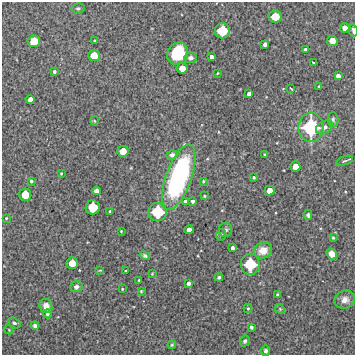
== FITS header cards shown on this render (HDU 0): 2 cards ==
NAXIS1  =                  353 /Length X axis
NAXIS2  =                  353 /Length Y axis

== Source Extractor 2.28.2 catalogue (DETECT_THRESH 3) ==
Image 353 x 353 px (HDU 0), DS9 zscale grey, 1 PNG px = 1 image px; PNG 357 x 357 px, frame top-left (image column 1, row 353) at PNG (2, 2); each listed source drawn as its Kron ellipse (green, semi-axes under 4 px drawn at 4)
Background 6280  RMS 270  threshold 800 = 3 sigma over >= 5 px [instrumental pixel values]
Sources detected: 81; all 81 listed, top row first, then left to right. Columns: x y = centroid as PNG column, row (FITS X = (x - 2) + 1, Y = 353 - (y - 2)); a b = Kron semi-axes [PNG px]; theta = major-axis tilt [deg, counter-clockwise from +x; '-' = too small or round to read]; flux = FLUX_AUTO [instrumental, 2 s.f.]
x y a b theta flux
78 8 6 5 - 3.2e+04
275 17 6 6 - 3.5e+05
345 28 5 4 - 1.4e+05
353 30 6 3 -80 4.1e+04
222 31 7 7 - 5.3e+05
34 41 6 6 - 2.5e+05
95 41 4 3 - 4.9e+04
332 41 5 5 - 2.0e+05
265 44 4 3 - 6.7e+04
305 50 4 3 - 4.4e+04
178 53 11 10 - 8.7e+05
94 56 6 5 - 2.7e+05
212 57 4 4 - 7.3e+04
190 58 6 5 - 5.0e+04
313 62 3 2 - 1.5e+04
182 68 5 5 - 1.9e+05
54 72 4 3 - 3.3e+04
218 73 3 2 - 1.2e+04
338 76 4 4 - 7.6e+04
319 86 3 3 - 1.8e+04
291 89 4 2 - 1.5e+04
249 94 4 3 - 5.6e+04
30 100 4 4 - 1.3e+05
333 119 7 5 -89 3.7e+04
94 121 5 3 - 1.4e+04
311 127 14 12 88 1.3e+06
324 127 9 6 27 6.4e+04
123 151 5 5 - 2.3e+05
172 155 5 5 - 6.9e+04
265 155 3 3 - 2.7e+04
345 161 9 3 19 2.8e+04
295 166 5 5 - 1.7e+05
61 173 2 2 - 1.5e+04
179 177 34 12 70 3.2e+06
254 177 3 3 - 2.1e+04
31 181 4 3 - 2.9e+04
203 181 4 3 - 1.7e+04
96 191 4 4 - 1.1e+05
270 191 5 5 - 1.7e+05
25 195 6 6 - 3.2e+05
204 196 4 3 - 1.7e+04
185 201 4 4 - 5.7e+04
193 201 3 3 - 4.3e+04
93 207 7 7 - 4.5e+05
110 211 3 3 - 3.1e+04
158 212 9 9 - 7.3e+05
308 215 5 4 - 4.8e+04
6 218 3 2 - 1.6e+04
189 230 5 4 - 1.2e+05
226 230 7 6 - 4.1e+04
121 231 3 3 - 1.4e+04
221 235 6 5 - 2.8e+04
333 238 4 3 - 1.5e+04
232 248 4 3 - 4.9e+04
263 250 9 8 - 2.1e+05
332 254 6 4 -51 1.6e+05
145 256 5 4 - 4.0e+04
72 263 6 5 - 2.6e+05
250 264 10 9 - 7.2e+05
100 270 4 2 - 1.4e+04
125 271 3 2 - 1.3e+04
152 274 4 3 - 1.3e+04
219 277 4 3 - 3.0e+04
139 280 3 3 - 2.1e+04
188 283 4 3 - 6.0e+04
76 287 6 5 - 6.1e+04
122 289 3 2 - 1.6e+04
141 291 4 3 - 1.8e+04
277 294 3 3 - 1.9e+04
345 300 10 9 - 1.0e+05
46 306 7 6 - 1.3e+05
248 308 5 4 - 2.2e+04
280 309 5 4 - 1.9e+04
47 314 4 4 - 4.1e+04
14 323 6 5 - 3.6e+04
35 326 4 4 - 4.8e+04
251 327 4 3 - 2.8e+04
9 330 4 3 - 1.5e+04
245 341 6 4 58 3.6e+04
172 345 4 3 - 2.1e+04
266 351 5 4 - 3.9e+04
At the frame edge (FLAGS 8, measured only in part): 1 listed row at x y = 353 30